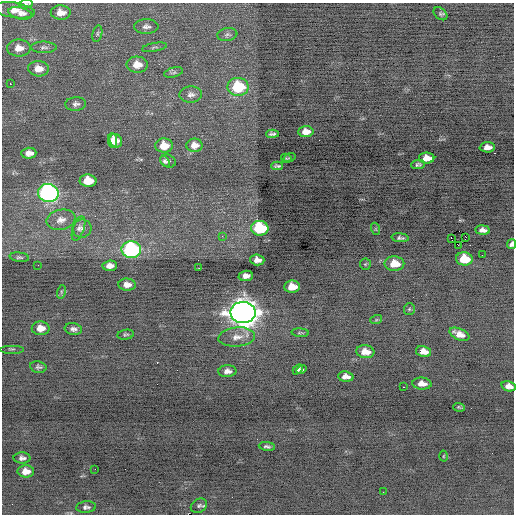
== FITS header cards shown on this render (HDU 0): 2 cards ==
NAXIS1  =                  512 / Axis length
NAXIS2  =                  512 / Axis length

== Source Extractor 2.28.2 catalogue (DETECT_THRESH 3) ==
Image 512 x 512 px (HDU 0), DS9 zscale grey, 1 PNG px = 1 image px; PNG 516 x 516 px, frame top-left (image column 1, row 512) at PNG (2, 3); each listed source drawn as its Kron ellipse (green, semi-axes under 4 px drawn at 4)
Background -0.238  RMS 0.7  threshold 2.1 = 3 sigma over >= 5 px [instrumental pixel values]
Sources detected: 90; all 90 listed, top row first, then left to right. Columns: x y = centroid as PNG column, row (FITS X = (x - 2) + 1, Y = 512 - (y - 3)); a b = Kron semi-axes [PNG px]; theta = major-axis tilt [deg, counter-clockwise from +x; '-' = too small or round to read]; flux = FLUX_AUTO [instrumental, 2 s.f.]
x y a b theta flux
25 4 7 4 7 77
14 10 20 7 -9 430
61 12 10 7 -3 370
20 13 12 6 -12 240
440 14 8 5 -41 99
146 26 12 7 0 200
97 34 8 4 77 86
227 34 10 6 8 120
44 47 13 5 0 150
154 47 12 2 11 71
19 48 11 8 2 400
137 65 10 8 -3 530
38 69 10 7 -3 430
173 72 10 5 15 110
10 84 3 2 - 54
238 87 10 9 - 2500
191 94 11 8 3 220
76 104 10 7 5 170
306 132 7 5 1 370
272 134 6 3 2 99
112 141 7 4 -84 350
116 141 7 6 - 360
194 145 8 6 -2 240
164 146 9 7 -2 640
487 147 8 5 3 290
29 153 7 5 2 290
286 158 5 4 - 59
289 158 6 3 18 47
427 158 7 5 0 450
165 161 6 4 -58 86
168 161 8 6 -26 110
418 164 7 4 7 97
277 166 6 3 1 82
88 181 8 6 -2 940
48 193 10 9 - 12000
61 220 15 10 12 390
260 228 9 7 -6 3500
79 229 12 5 71 180
82 229 9 9 - 210
376 229 6 4 -71 53
483 230 7 4 -5 210
222 236 3 3 - 71
400 238 8 4 -6 110
451 238 4 3 - 630
465 238 4 2 - 68
511 244 5 4 - 140
458 245 2 2 - 12000
131 250 10 8 -4 6900
482 255 2 2 - 26
19 257 10 4 -7 100
464 259 8 6 -7 1100
257 260 7 5 -3 290
365 264 6 5 - 70
394 264 10 7 -1 810
38 265 2 2 - 38
110 266 7 5 4 260
199 268 3 2 - 40
246 276 7 5 5 250
127 285 9 6 -5 290
292 287 8 6 2 610
61 292 7 4 73 82
409 309 6 5 - 68
243 312 12 10 -2 57000
376 320 6 4 18 61
41 328 9 7 -1 440
73 329 9 5 -9 160
300 333 9 3 -3 58
459 334 10 5 -23 390
126 335 8 5 8 84
237 337 18 9 5 490
12 349 12 2 0 58
424 351 8 5 -12 350
365 352 9 6 -7 440
38 367 8 5 -11 110
298 369 6 4 45 140
301 370 5 4 - 79
227 371 9 6 4 250
346 377 8 5 -6 260
422 384 9 6 -4 300
509 386 7 5 -14 250
403 387 2 2 - 250
459 407 6 3 -18 62
267 446 8 4 -8 100
443 456 5 3 - 41
22 458 8 5 -1 180
95 469 2 2 - 30
26 471 8 6 0 400
383 492 2 2 - 61
199 506 9 6 33 130
86 507 10 5 5 150
At the frame edge (FLAGS 8, measured only in part): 4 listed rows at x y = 25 4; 20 13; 511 244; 509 386